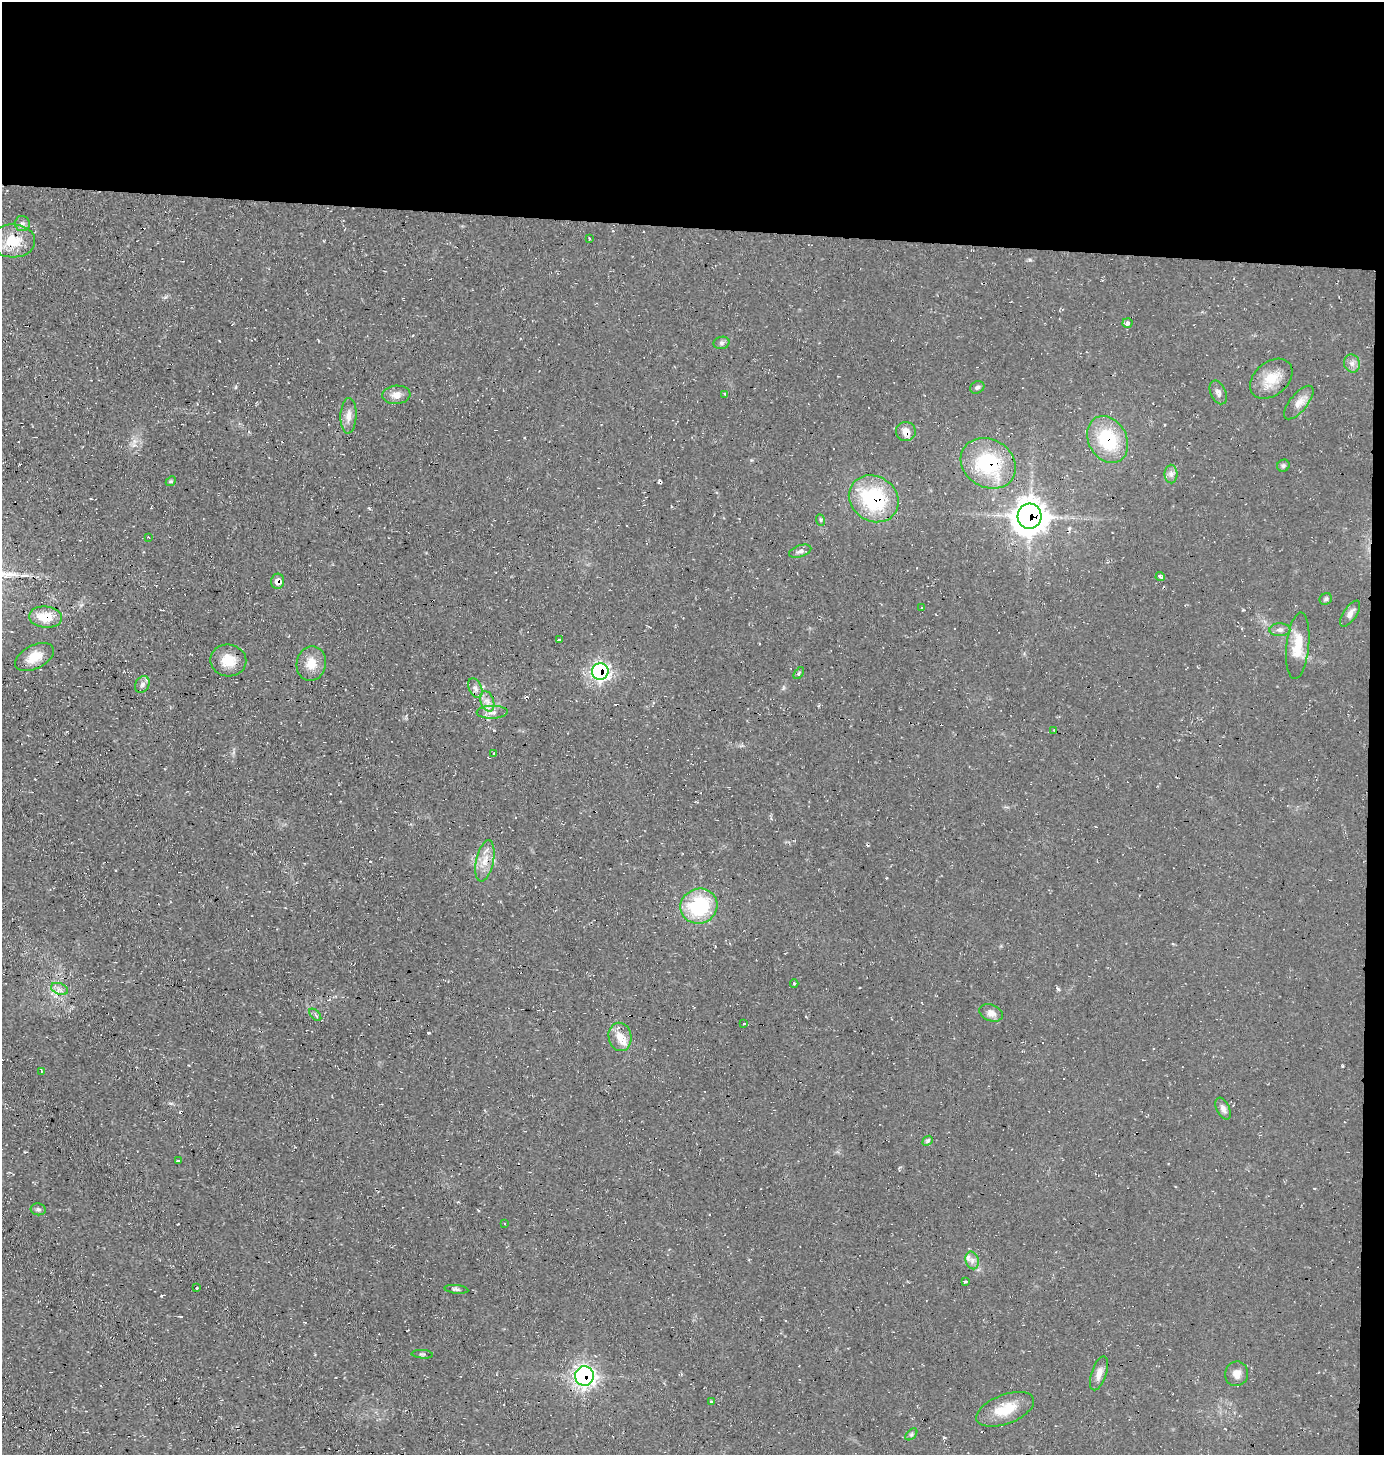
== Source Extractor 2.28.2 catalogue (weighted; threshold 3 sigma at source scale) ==
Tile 3 of 3 x 3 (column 3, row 1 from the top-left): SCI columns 2914-4295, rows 2908-4360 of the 4393 x 4360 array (HDU 1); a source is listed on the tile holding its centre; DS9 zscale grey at full resolution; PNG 1386 x 1457 px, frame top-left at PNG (2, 2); each listed source drawn as its Kron ellipse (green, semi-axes under 4 px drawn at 4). Shown black and unused: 17% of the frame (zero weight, under 2 of 3 exposures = <1% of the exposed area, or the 3 px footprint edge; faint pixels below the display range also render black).
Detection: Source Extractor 2.28.2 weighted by HDU 2 'WHT'; one run over the whole footprint, this tile lists its part. Background 0.0466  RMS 0.0094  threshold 0.0422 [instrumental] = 3 sigma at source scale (4.5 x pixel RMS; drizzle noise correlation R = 1.50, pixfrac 1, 0.05/0.05 arcsec/px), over >= 5 px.
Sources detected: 76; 5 cosmic-ray / hot-pixel residue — neither listed nor drawn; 2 inside a brighter listed object's ellipse — not listed separately; the other 69 listed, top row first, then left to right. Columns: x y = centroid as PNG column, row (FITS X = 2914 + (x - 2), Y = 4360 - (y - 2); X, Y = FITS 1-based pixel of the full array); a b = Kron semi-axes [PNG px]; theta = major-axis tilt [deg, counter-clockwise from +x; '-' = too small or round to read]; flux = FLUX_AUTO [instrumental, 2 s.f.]
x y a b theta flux
22 224 8 7 - 3.5
589 238 4 3 - 0.75
13 241 22 16 -2 25
1127 323 5 5 - 2.6
721 343 8 6 15 2.5
1352 363 9 8 - 4.3
1271 379 24 16 40 21
977 387 7 6 - 2.3
1218 392 12 7 -66 4.7
725 394 4 3 - 1.2
396 395 14 9 5 7.5
1299 403 20 8 51 8.7
348 416 18 8 87 7.8
906 432 10 9 - 7.6
1108 439 25 19 -61 55
988 463 29 24 -32 71
1283 466 6 5 - 1.9
1171 474 9 6 -90 3.9
171 481 5 4 - 1.2
874 499 26 22 -34 82
1029 516 12 12 - 1300
820 520 6 3 -70 1.5
148 537 3 2 - 0.81
800 551 11 5 18 3.2
1160 577 4 3 - 3.3
277 581 7 6 - 6.6
1326 599 6 5 - 2.1
921 608 3 2 - 0.69
1350 614 15 6 56 4.8
46 617 16 10 -5 22
1280 630 10 6 1 3.8
560 640 4 3 - 42
1298 646 33 11 84 23
34 657 21 11 27 15
228 660 18 16 -10 17
311 663 17 14 80 14
600 672 8 8 - 250
799 673 7 3 54 1.2
142 685 9 6 56 3.4
475 688 10 6 -68 3.9
487 701 10 6 -71 5.5
492 712 15 6 2 5.9
1054 730 3 3 - 0.9
494 753 3 2 - 0.96
485 861 21 8 78 12
699 906 19 17 22 65
794 984 4 3 - 0.91
59 989 9 5 -20 3.7
991 1013 12 8 -20 5.7
315 1015 7 3 -46 1.5
744 1024 3 3 - 2.2
620 1037 14 11 -78 13
41 1071 4 2 - 0.67
1223 1109 11 6 -64 4.4
928 1141 5 4 - 1.4
178 1160 4 2 - 1
38 1209 7 6 - 2.2
504 1223 3 2 - 0.93
972 1260 9 6 -76 4.2
965 1282 3 3 - 2.3
197 1288 3 2 - 1
456 1289 12 4 -6 2
422 1354 10 3 -4 1.2
1099 1373 18 7 72 7.5
1237 1374 12 11 - 8.5
584 1376 9 9 - 380
712 1401 3 3 - 1.6
1005 1409 30 14 21 24
911 1434 7 4 45 1.7
Overlapping masked pixels (flux is a lower limit): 10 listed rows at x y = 13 241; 906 432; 1108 439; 988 463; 874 499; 1029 516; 277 581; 46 617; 600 672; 584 1376
Unlisted compact peaks at least as high as the median listed source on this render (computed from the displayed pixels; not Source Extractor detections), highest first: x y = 429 1033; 1058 989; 1030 260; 1342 1066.